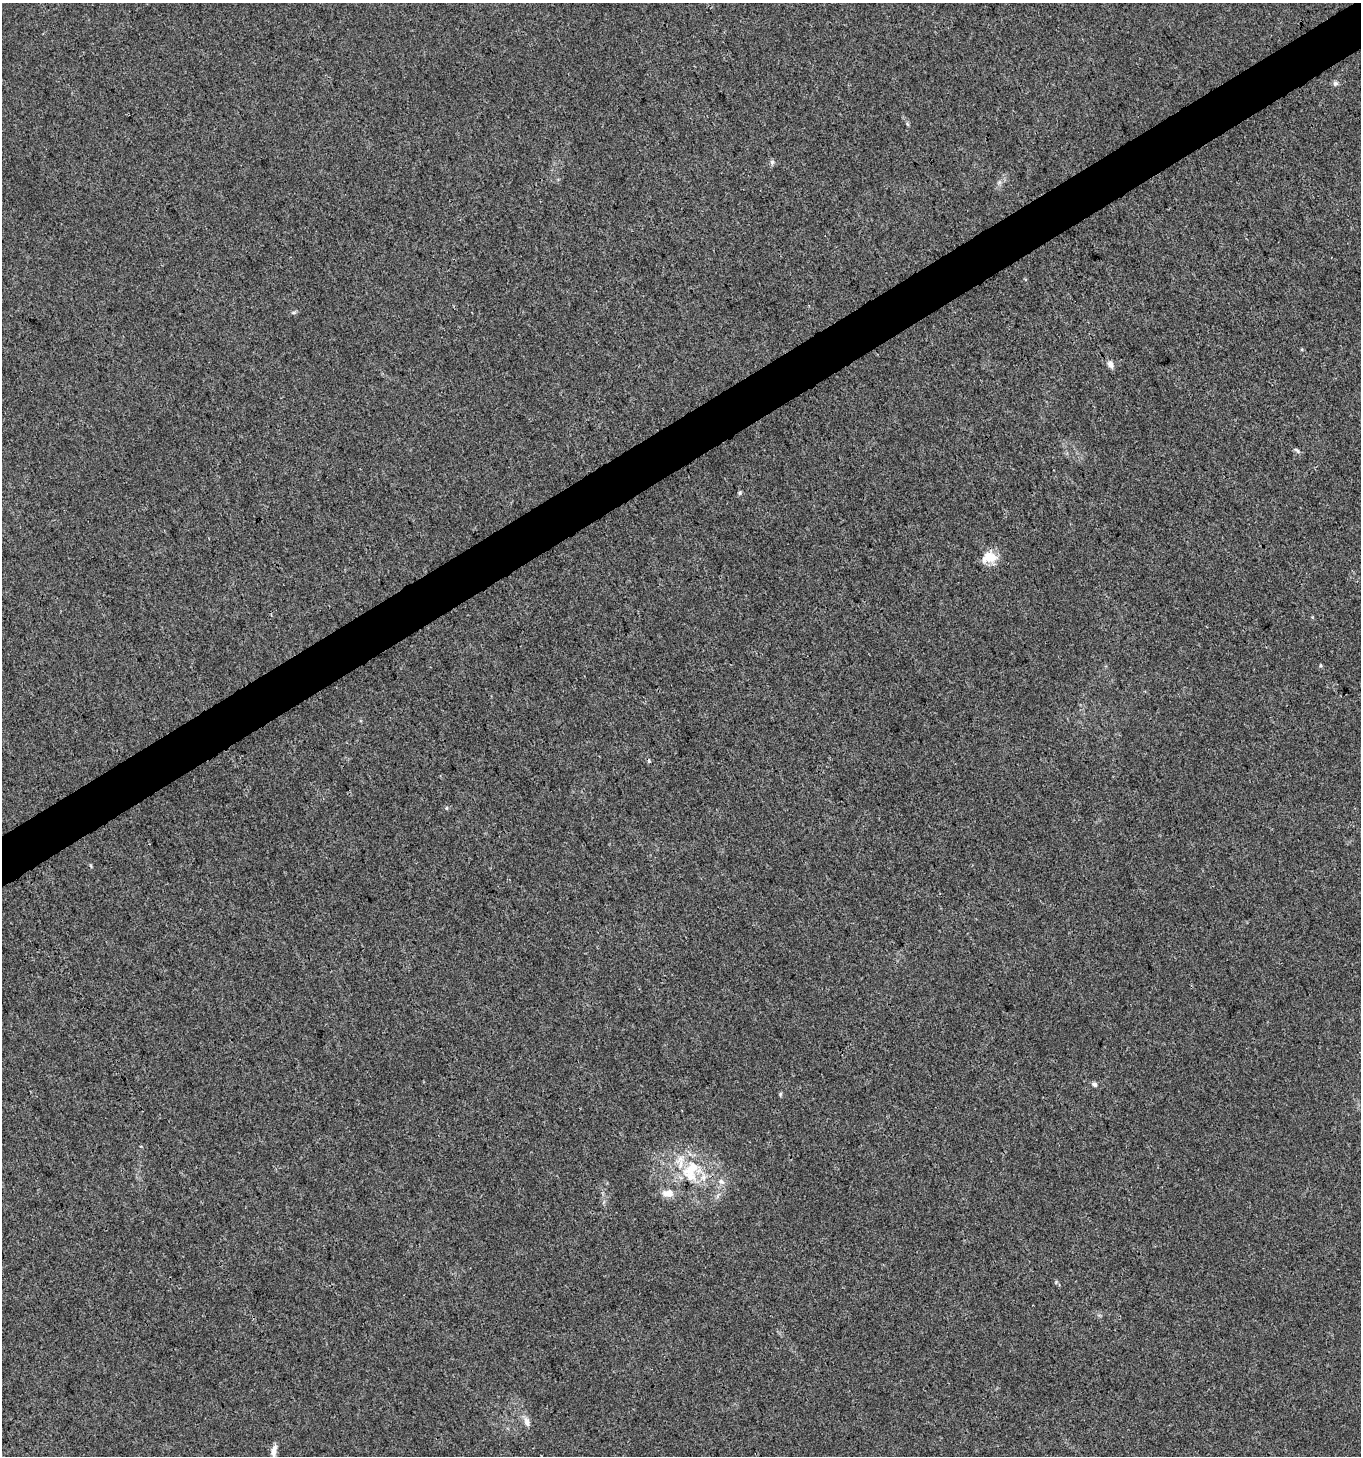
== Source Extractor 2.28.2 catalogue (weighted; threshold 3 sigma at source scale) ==
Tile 10 of 4 x 4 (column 2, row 3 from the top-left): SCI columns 1467-2825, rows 1458-2911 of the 5713 x 5819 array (HDU 1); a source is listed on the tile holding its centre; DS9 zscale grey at full resolution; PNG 1363 x 1458 px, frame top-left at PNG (2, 3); no overlay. Shown black and unused: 3% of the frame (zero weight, under 3 of 4 exposures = <1% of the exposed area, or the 3 px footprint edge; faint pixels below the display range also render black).
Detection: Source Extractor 2.28.2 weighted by HDU 2 'WHT'; one run over the whole footprint, this tile lists its part. Background 0.00761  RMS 0.0026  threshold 0.0117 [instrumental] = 3 sigma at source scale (4.5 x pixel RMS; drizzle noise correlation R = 1.50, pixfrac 1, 0.0396/0.0396 arcsec/px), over >= 5 px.
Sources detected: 19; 1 cosmic-ray / hot-pixel residue — not listed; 3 inside a brighter listed object's ellipse — not listed separately; the other 15 listed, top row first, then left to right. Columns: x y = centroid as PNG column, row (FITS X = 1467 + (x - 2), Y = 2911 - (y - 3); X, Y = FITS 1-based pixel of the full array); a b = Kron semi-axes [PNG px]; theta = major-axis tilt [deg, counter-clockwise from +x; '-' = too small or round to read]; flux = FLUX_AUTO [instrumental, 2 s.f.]
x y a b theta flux
1335 83 7 6 - 0.61
772 162 7 5 90 0.63
293 312 8 4 8 0.43
1110 364 9 6 -57 1.3
1297 450 9 5 -37 0.61
740 493 6 4 69 0.42
989 557 18 12 10 4.5
1321 666 6 3 -59 0.31
1095 1084 7 6 - 0.69
780 1094 6 4 71 0.34
689 1171 21 16 25 7.2
721 1182 9 7 -43 1.2
668 1193 15 9 2 2.7
527 1422 14 7 -68 1.6
274 1451 16 6 80 1.8